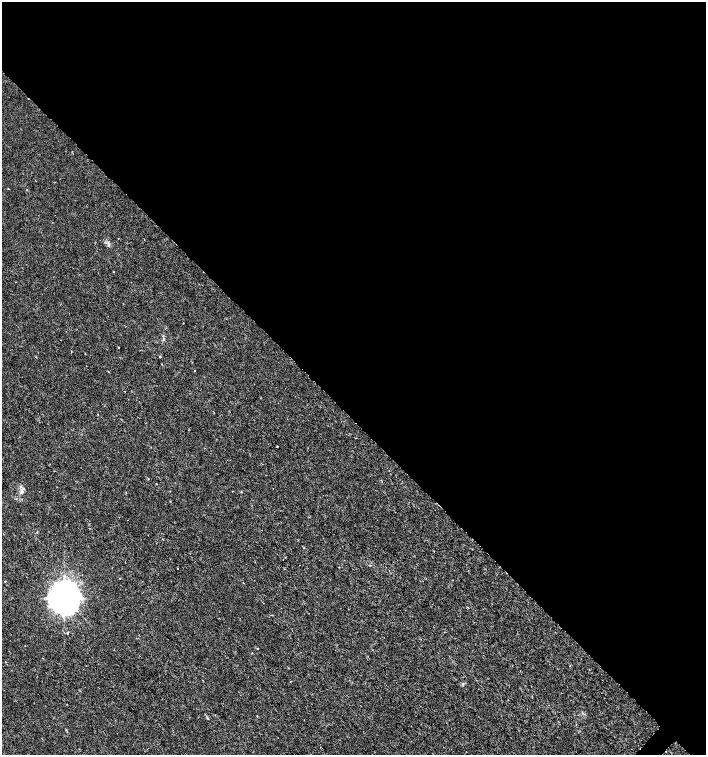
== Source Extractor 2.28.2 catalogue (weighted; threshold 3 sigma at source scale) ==
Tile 3 of 4 x 4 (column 3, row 1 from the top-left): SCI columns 3048-4455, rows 4517-6022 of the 6029 x 6029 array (HDU 1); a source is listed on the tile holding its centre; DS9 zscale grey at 2 x 2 block average (1 PNG px = mean of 2 x 2 image px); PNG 708 x 757 px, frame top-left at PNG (2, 2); no overlay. Shown black and unused: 56% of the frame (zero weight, under 3 of 6 exposures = <1% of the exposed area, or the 3 px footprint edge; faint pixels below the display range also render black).
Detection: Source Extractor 2.28.2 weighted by HDU 2 'WHT'; one run over the whole footprint, this tile lists its part. Background -1.77e-04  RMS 0.001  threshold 0.00422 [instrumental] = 3 sigma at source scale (4.09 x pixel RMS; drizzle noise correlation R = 1.36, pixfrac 0.8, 0.0396/0.0396 arcsec/px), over >= 5 px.
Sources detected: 21; all 21 listed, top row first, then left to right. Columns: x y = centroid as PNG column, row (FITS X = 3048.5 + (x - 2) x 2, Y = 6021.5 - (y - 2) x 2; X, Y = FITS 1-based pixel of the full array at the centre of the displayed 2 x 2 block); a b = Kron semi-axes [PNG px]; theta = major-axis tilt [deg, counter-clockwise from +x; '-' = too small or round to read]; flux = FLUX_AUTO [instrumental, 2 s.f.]
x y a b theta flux
27 190 2 2 - 0.13
108 245 4 4 - 0.34
114 272 2 2 - 0.089
164 338 3 2 - 0.14
61 340 2 2 - 0.064
118 347 2 2 - 0.13
85 354 2 2 - 0.1
160 356 3 2 - 0.13
195 370 2 2 - 0.1
277 446 2 2 - 0.19
148 478 2 2 - 0.19
156 484 2 2 - 0.12
22 492 6 4 50 0.53
177 569 2 2 - 0.095
120 578 2 2 - 0.13
5 581 2 2 - 0.19
243 583 3 2 - 0.084
64 598 9 8 - 470
257 648 2 2 - 0.16
203 680 2 2 - 0.093
463 684 3 3 - 0.22
Diffuse or blended objects may show on this block-average render without a row.